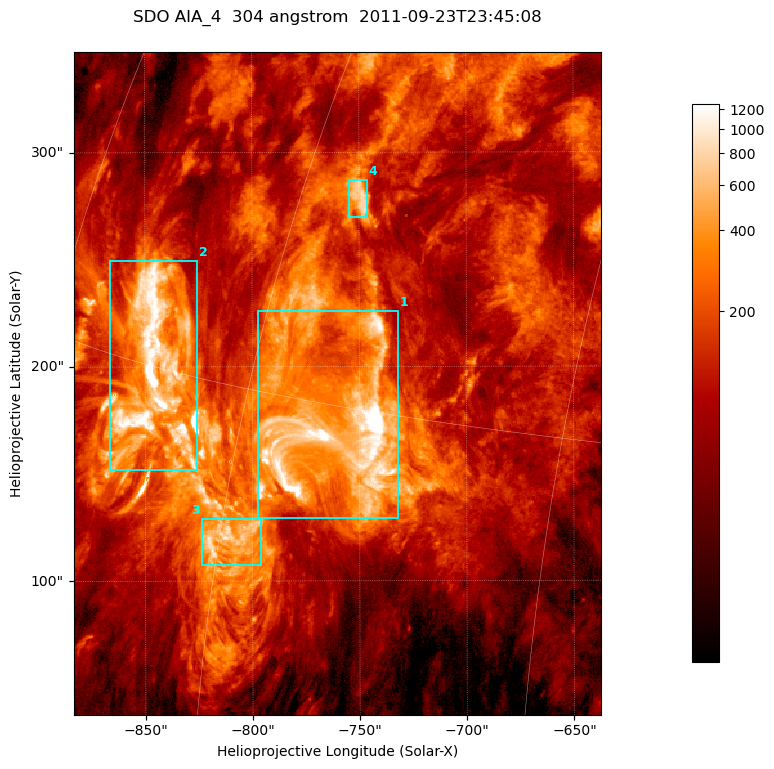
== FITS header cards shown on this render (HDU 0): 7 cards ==
TELESCOP= 'SDO     '           /
INSTRUME= 'AIA_4   '           /
WAVELNTH=                  304 /
WAVEUNIT= 'angstrom'           /
DATE-OBS= '2011-09-23T23:45:08.12' /
CTYPE1  = 'HPLN-TAN'           /
CTYPE2  = 'HPLT-TAN'           /

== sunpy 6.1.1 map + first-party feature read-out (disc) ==
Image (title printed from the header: SDO AIA_4  304 angstrom  2011-09-23T23:45:08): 410 x 515 px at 0.6 arcsec/px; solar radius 956 arcsec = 1594 px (partial field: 2.6% of the solar disc is inside the frame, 100% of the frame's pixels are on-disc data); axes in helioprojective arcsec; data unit not stated in the header (colour bar unlabelled)
Pointing: header CRPIX1/2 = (2058.21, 2041.36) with CRVAL1/2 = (0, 0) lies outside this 410 x 515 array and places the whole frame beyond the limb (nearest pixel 1.41 R_sun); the SolarSoft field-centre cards XCEN/YCEN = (-760.3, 192.1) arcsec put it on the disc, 1309 arcsec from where CRPIX/CRVAL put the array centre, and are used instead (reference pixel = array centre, CRVAL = XCEN/YCEN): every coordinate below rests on XCEN/YCEN
Orientation: roll -0.132 deg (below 1 deg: not rotated)
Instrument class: DISC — disc imager (sunpy class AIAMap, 304 A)
Bright regions (active regions / flare kernels): reference = the on-disc median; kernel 3 px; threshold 5 sigma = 410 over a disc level ~119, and >= 1.15x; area >= 211 px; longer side >= 5 px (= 3 arcsec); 4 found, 4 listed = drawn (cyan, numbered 1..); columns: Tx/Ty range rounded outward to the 2 arcsec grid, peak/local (2 s.f.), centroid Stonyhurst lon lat
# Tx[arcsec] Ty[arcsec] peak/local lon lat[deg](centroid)
1 -798..-732 128..226 22 -55 +14
2 -868..-824 152..250 46 -66 +15
3 -824..-796 106..130 7.8 -60 +11
4 -756..-746 270..288 7.2 -57 +21